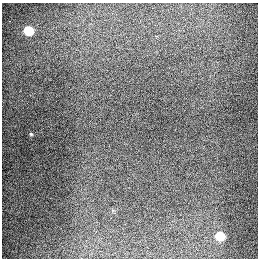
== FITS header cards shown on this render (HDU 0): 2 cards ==
NAXIS1  =                  256
NAXIS2  =                  256

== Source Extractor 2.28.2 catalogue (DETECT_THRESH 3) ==
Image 256 x 256 px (HDU 0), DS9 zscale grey, 1 PNG px = 1 image px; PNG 260 x 260 px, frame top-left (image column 1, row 256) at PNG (2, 3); no overlay
Background 1290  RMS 26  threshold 79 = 3 sigma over >= 5 px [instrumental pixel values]
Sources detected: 4; all 4 listed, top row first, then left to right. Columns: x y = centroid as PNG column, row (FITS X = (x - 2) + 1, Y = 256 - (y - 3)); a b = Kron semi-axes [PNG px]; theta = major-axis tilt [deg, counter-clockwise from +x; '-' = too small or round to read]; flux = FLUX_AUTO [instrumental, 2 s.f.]
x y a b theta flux
9 21 3 2 - 6600
29 31 6 6 - 79000
31 134 5 4 - 2000
220 236 6 6 - 59000